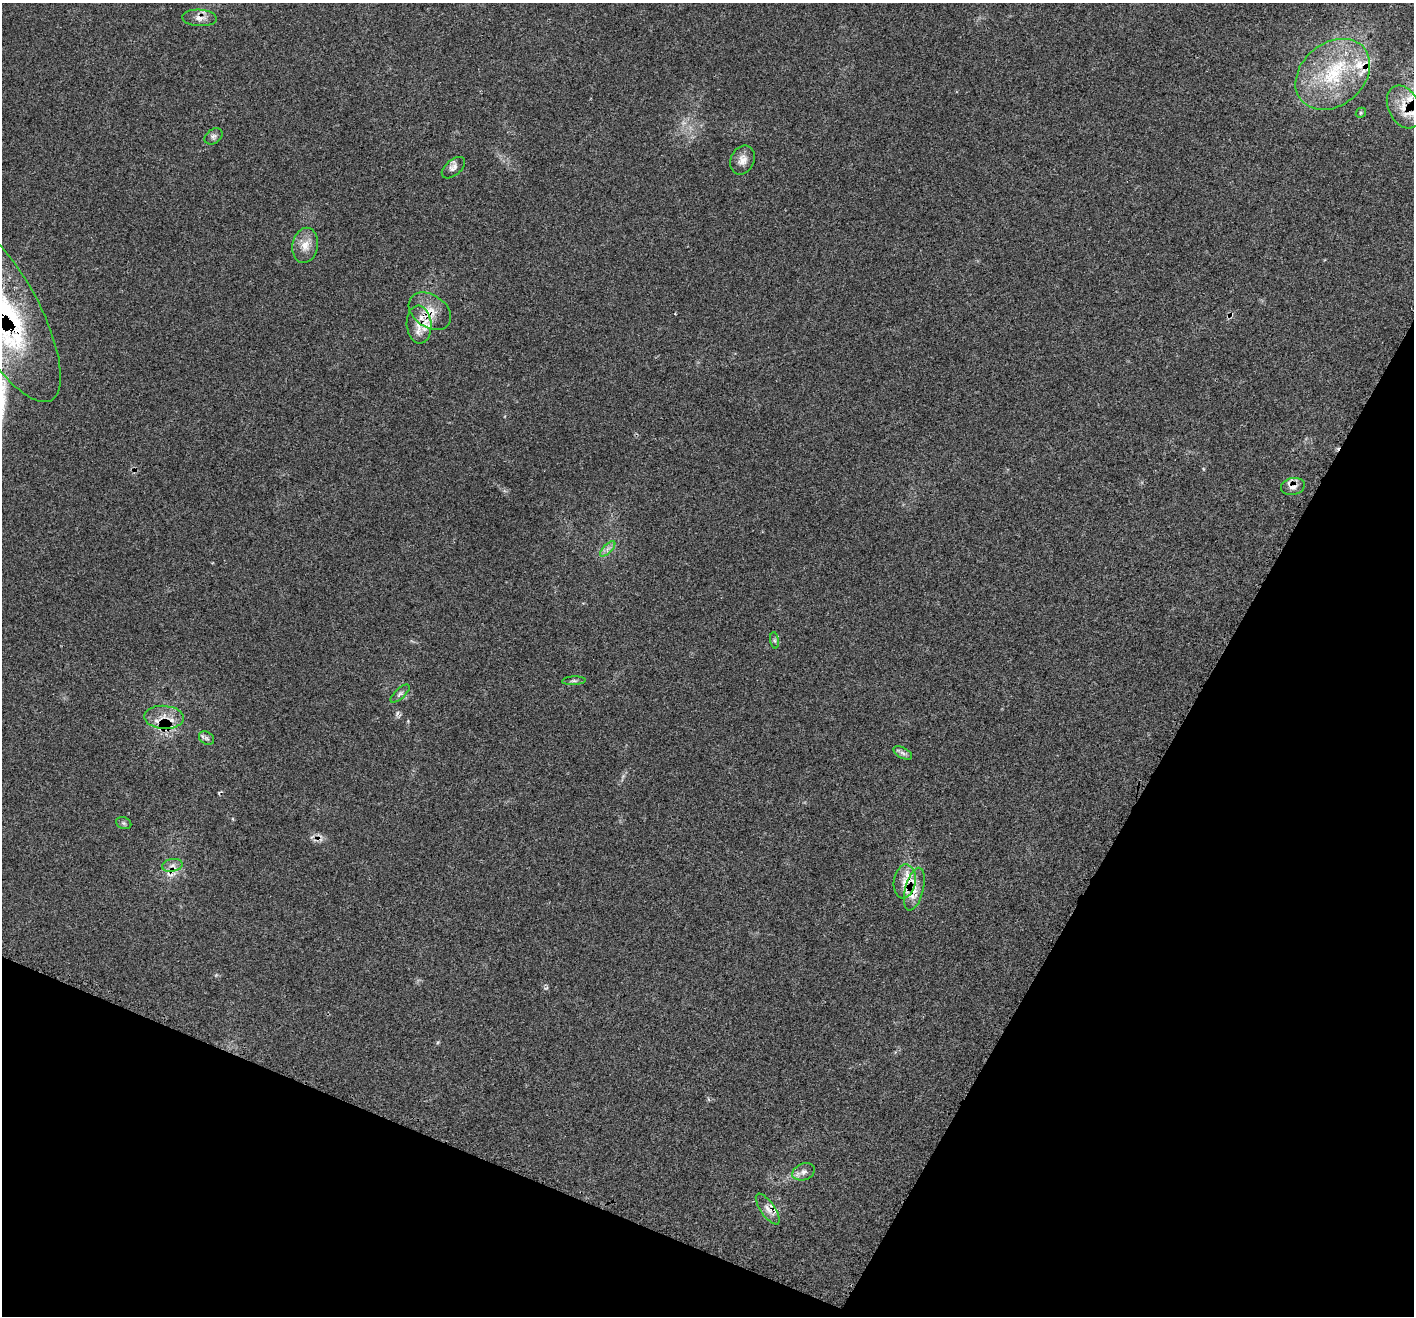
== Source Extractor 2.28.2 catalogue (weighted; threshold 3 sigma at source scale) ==
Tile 15 of 4 x 4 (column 3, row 4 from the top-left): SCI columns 2843-4254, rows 287-1600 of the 5678 x 5697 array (HDU 1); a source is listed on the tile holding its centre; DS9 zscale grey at full resolution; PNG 1416 x 1318 px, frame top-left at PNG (2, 3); each listed source drawn as its Kron ellipse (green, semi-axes under 4 px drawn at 4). Shown black and unused: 24% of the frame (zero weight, under 3 of 4 exposures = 2% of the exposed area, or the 3 px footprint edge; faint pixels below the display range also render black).
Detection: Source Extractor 2.28.2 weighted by HDU 2 'WHT'; one run over the whole footprint, this tile lists its part. Background 0.0708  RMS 0.0055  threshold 0.0246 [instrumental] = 3 sigma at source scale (4.5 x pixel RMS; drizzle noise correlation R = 1.50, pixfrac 1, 0.05/0.05 arcsec/px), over >= 5 px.
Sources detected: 32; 3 cosmic-ray / hot-pixel residue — neither listed nor drawn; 4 inside a brighter listed object's ellipse — not listed separately; the other 25 listed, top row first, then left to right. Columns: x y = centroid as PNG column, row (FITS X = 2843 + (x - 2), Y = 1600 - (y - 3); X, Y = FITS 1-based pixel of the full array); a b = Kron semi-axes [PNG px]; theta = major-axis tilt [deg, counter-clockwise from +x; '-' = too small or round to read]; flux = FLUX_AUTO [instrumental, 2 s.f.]
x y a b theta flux
199 18 17 8 -2 4
1333 74 41 31 40 47
1404 107 22 15 -64 11
1361 113 5 4 - 0.73
214 136 10 7 36 1.8
742 160 15 12 66 4.4
453 168 14 7 41 2.6
305 245 18 13 79 6.7
3 311 101 36 -62 97
430 311 23 16 -35 11
419 325 19 12 -86 8
1293 486 12 8 12 3.8
608 549 10 3 45 1.9
775 640 8 4 -82 1
574 681 12 4 3 1.2
400 694 12 5 42 1.5
164 717 19 11 -4 8.4
206 738 8 6 -35 1.5
903 753 10 5 -27 1.6
124 823 8 6 -21 1.1
172 865 10 6 10 2.5
905 881 17 11 81 7.9
914 889 22 9 75 7.4
804 1172 11 8 22 3
768 1209 18 7 -55 4.1
Overlapping masked pixels (flux is a lower limit): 10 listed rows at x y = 1333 74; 1404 107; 3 311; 430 311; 419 325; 1293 486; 164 717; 905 881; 914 889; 768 1209
Isophote crosses this tile's border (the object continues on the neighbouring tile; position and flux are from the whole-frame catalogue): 1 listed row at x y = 3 311
Unlisted compact peaks at least as high as the median listed source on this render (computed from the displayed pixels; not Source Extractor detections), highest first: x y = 397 713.